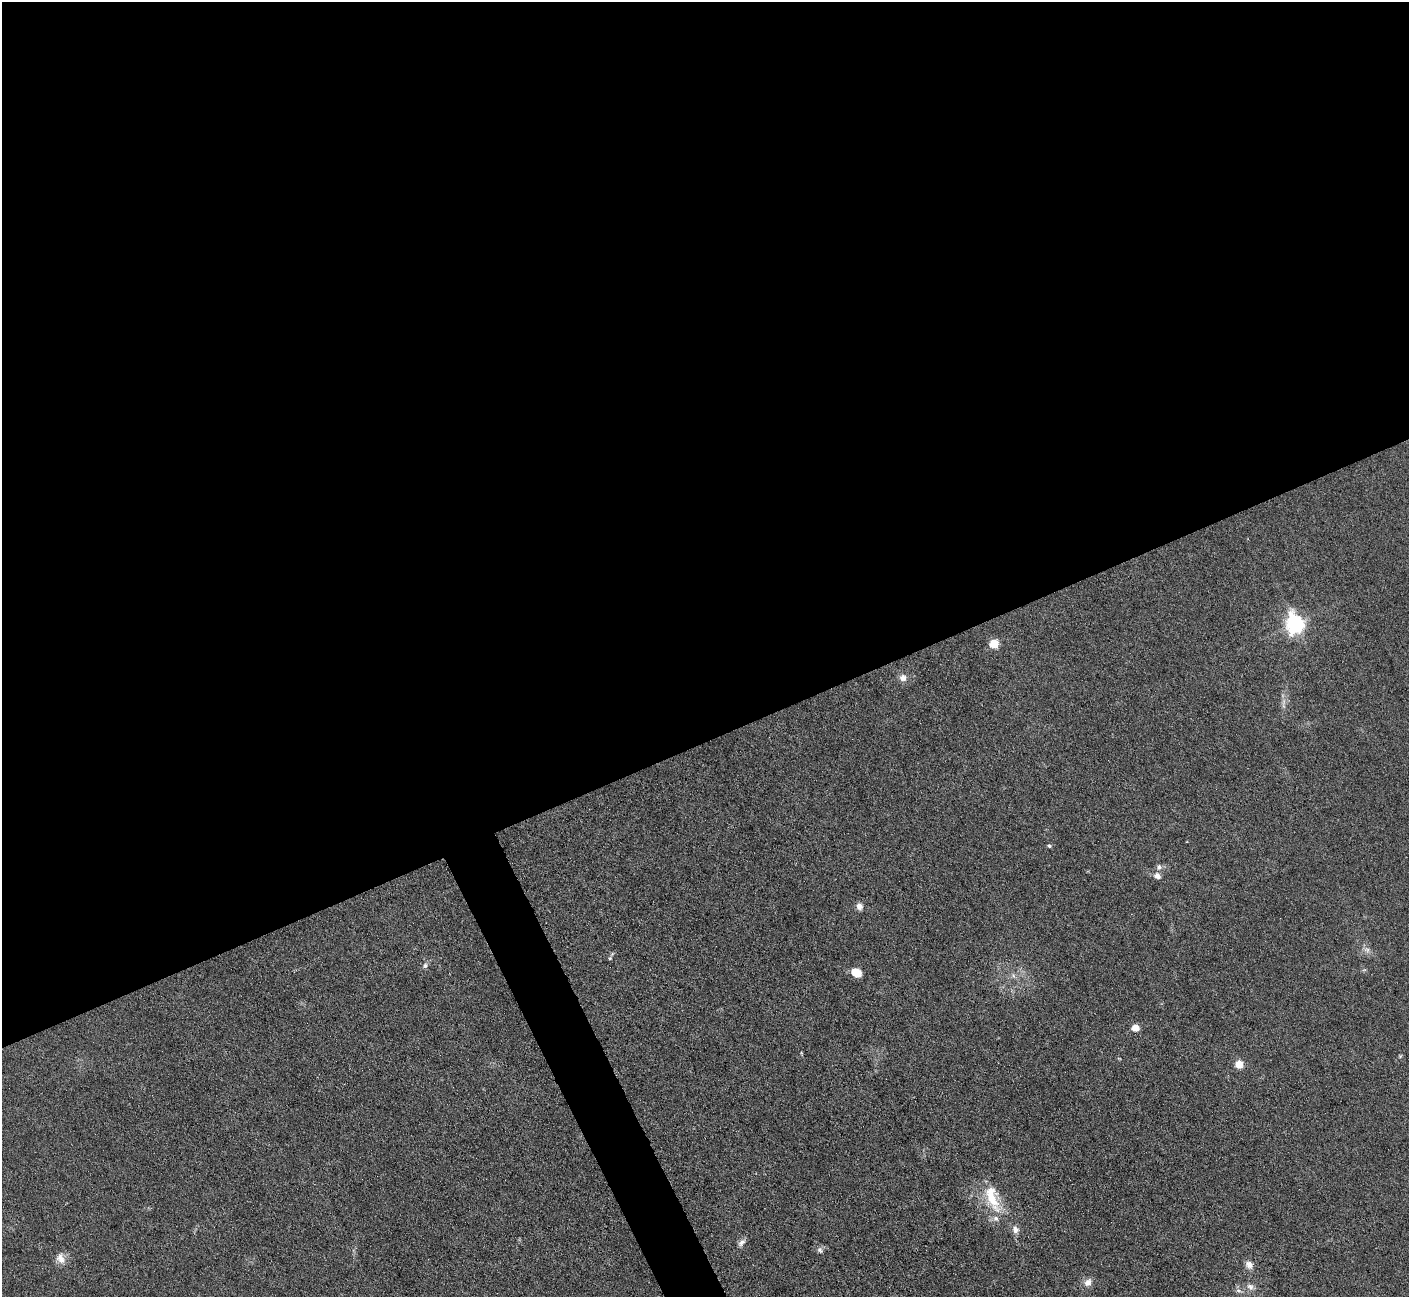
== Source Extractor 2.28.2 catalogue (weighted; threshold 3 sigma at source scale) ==
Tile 2 of 4 x 4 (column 2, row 1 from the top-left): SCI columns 1408-2814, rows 4169-5463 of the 5627 x 5613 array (HDU 1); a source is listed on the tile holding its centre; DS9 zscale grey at full resolution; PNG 1411 x 1299 px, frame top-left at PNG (2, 2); no overlay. Shown black and unused: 59% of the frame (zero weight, under 3 of 6 exposures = <1% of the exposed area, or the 3 px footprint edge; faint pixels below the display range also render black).
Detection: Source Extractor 2.28.2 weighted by HDU 2 'WHT'; one run over the whole footprint, this tile lists its part. Background 0.109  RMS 0.0089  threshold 0.0365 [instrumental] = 3 sigma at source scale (4.09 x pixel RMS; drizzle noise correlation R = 1.36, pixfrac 0.8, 0.05/0.05 arcsec/px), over >= 5 px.
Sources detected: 27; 1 too faint to see at this stretch — not listed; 2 inside a brighter listed object's ellipse — not listed separately; the other 24 listed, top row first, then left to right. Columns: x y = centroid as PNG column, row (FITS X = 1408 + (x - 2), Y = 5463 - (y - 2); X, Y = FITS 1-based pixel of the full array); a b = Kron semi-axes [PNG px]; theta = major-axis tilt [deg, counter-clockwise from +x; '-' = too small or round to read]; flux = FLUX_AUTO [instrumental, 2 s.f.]
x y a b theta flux
1295 624 7 6 - 380
994 644 5 5 - 40
903 678 9 9 - 5.1
1050 846 5 4 - 1.6
1159 867 7 6 - 2.9
1157 876 10 8 -35 4.3
859 906 8 7 - 4.8
1367 950 10 6 -18 3.4
610 958 5 5 - 1.2
425 965 7 6 - 2.3
856 972 8 6 -28 19
1014 976 7 4 -70 1.7
1135 1028 5 5 - 17
1400 1056 5 5 - 1
1239 1064 5 5 - 31
993 1200 37 16 -66 31
1015 1230 11 9 -75 4.8
742 1242 12 6 45 3.5
820 1250 9 6 -61 2.6
61 1258 15 11 -66 7.7
1249 1265 10 8 -46 5.6
1088 1282 11 9 50 6.1
1250 1287 11 8 -42 4.3
1238 1291 8 4 -9 2